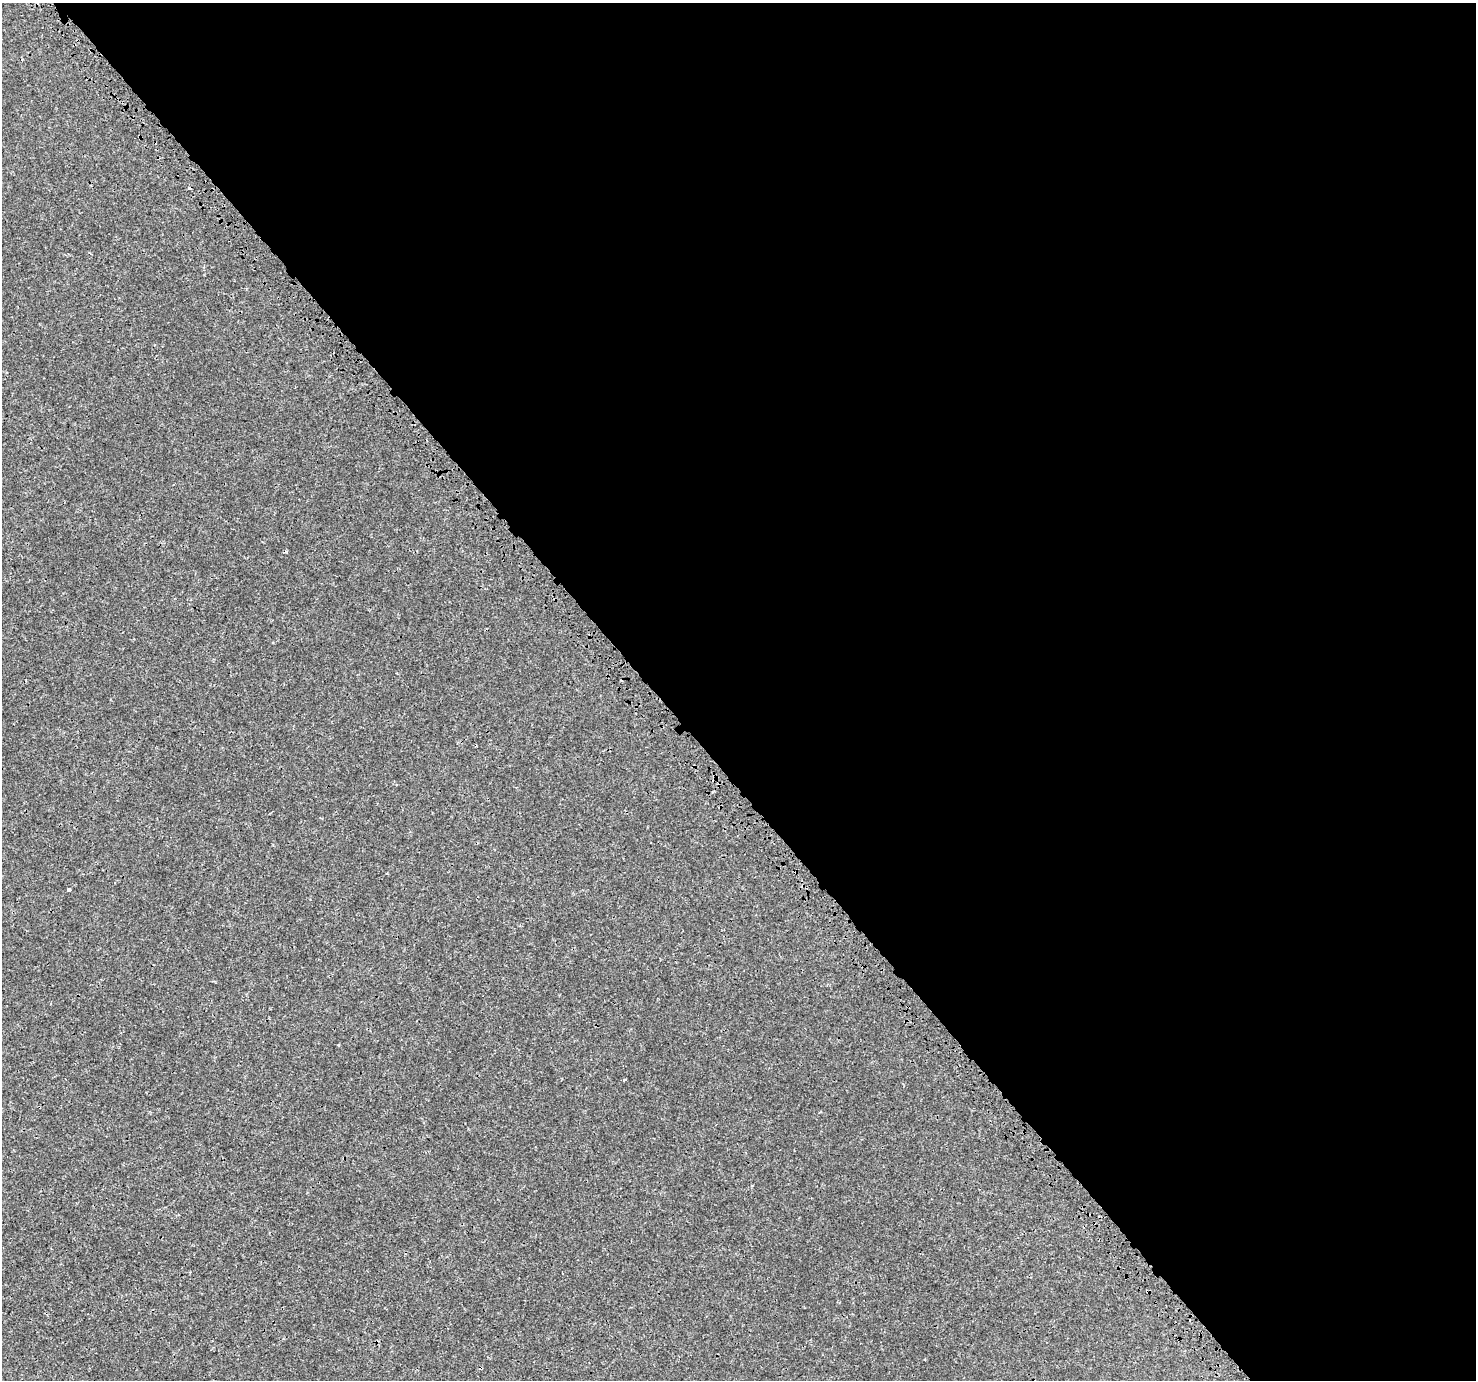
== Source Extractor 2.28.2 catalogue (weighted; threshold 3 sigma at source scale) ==
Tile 8 of 4 x 4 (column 4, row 2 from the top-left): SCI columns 4532-6005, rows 3009-4386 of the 6123 x 6077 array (HDU 1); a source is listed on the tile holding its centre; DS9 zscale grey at full resolution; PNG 1478 x 1382 px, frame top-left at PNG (2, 3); no overlay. Shown black and unused: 56% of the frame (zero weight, under 3 of 4 exposures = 7% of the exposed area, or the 3 px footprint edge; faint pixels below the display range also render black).
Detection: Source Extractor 2.28.2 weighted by HDU 2 'WHT'; one run over the whole footprint, this tile lists its part. Background 0.00158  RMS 0.0014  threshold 0.00627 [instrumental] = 3 sigma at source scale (4.5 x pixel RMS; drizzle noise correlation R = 1.50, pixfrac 1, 0.0396/0.0396 arcsec/px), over >= 5 px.
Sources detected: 3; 1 cosmic-ray / hot-pixel residue — not listed; the other 2 listed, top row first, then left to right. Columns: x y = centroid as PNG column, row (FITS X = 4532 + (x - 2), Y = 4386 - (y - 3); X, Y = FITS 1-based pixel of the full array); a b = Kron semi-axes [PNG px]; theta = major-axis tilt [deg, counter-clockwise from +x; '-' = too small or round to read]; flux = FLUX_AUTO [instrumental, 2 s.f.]
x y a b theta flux
69 889 3 3 - 0.73
625 1080 5 2 - 0.12